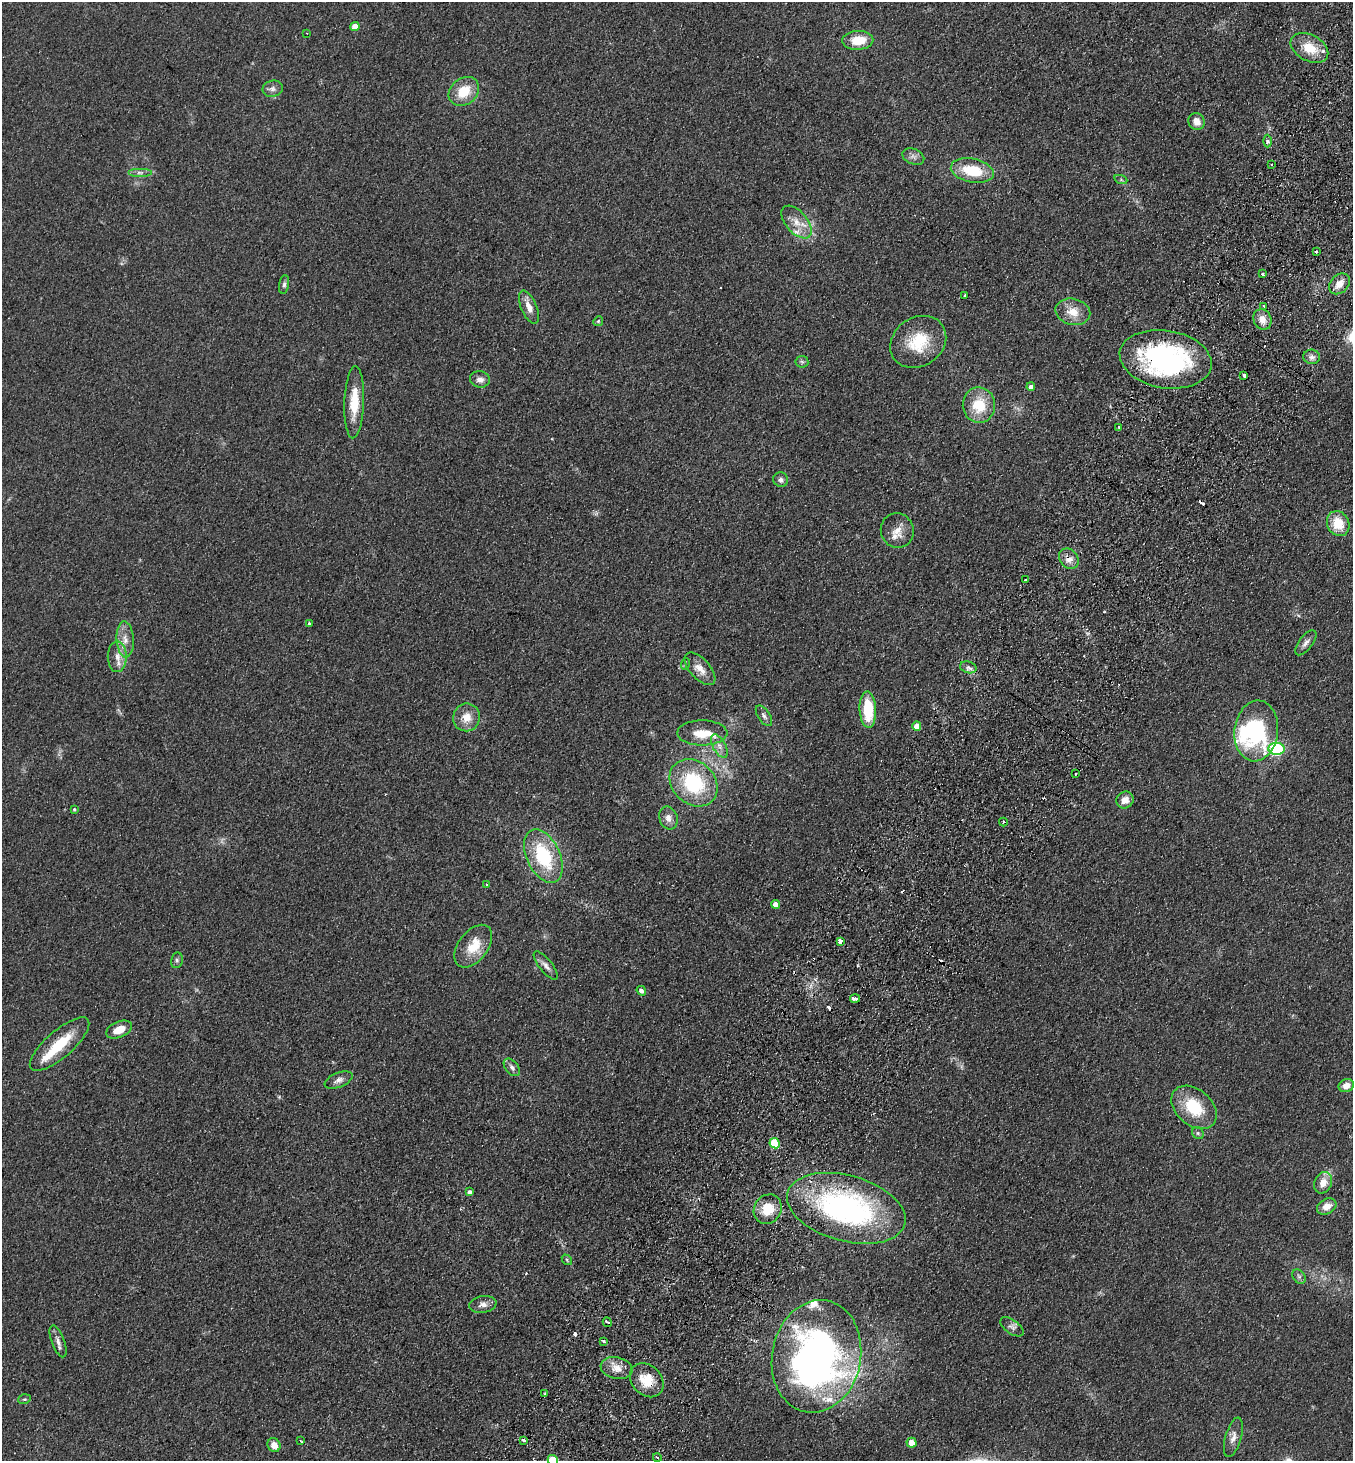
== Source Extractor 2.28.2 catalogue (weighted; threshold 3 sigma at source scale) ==
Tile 10 of 4 x 4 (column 2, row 3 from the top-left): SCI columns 1553-2903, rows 1494-2952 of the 5946 x 5905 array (HDU 1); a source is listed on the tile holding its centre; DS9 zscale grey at full resolution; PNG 1355 x 1463 px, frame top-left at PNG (2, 2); each listed source drawn as its Kron ellipse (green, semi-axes under 4 px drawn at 4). Shown black and unused: <1% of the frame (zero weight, under 2 of 3 exposures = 3% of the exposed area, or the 3 px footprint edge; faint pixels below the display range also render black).
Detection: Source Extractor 2.28.2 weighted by HDU 2 'WHT'; one run over the whole footprint, this tile lists its part. Background 0.0927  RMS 0.0099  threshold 0.0445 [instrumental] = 3 sigma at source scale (4.5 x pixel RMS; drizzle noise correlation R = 1.50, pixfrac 1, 0.05/0.05 arcsec/px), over >= 5 px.
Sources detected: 118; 1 too faint to see at this stretch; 2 inside a brighter object's white glare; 7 cosmic-ray / hot-pixel residue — neither listed nor drawn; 7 inside a brighter listed object's ellipse — not listed separately; the other 101 listed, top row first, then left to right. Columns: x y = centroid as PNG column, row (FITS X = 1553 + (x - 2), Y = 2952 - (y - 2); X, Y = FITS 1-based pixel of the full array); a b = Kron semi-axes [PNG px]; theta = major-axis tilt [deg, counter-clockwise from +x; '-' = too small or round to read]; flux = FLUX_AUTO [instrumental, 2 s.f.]
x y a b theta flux
355 26 4 4 - 16
307 33 3 2 - 0.69
858 40 15 9 2 22
1309 48 20 13 -28 22
273 89 10 8 11 4.2
464 91 16 13 39 26
1197 122 8 8 - 8.3
1267 141 6 4 89 1.8
913 157 11 7 -23 4.4
1271 164 2 2 - 0.99
972 171 22 12 -11 36
140 173 12 4 0 3.5
1121 180 6 4 -19 1.6
796 222 19 11 -49 13
1316 252 3 3 - 5.4
1262 273 3 3 - 11
284 284 9 5 80 2.8
1339 284 12 8 45 11
965 295 3 3 - 1.7
1264 306 3 2 - 1.1
529 307 18 7 -67 9.2
1073 312 17 13 -13 15
1262 319 10 8 -64 9
598 321 5 4 - 1.4
918 342 29 24 34 40
1312 357 8 7 - 4.3
1166 359 46 29 -9 190
802 362 6 6 - 1.9
1244 375 3 3 - 3.7
480 379 10 8 -9 5.7
1031 387 4 4 - 5.3
354 402 36 10 88 27
979 405 18 16 -87 31
1119 427 3 3 - 2.2
781 480 7 7 - 3.5
1338 524 13 11 -64 23
897 530 17 16 - 12
1069 559 11 8 -49 7.8
1025 580 3 2 - 1.6
309 624 3 3 - 2.2
125 639 18 8 -86 10
1306 643 15 7 52 5.2
117 657 15 9 90 9.6
685 664 6 3 71 1.1
968 667 8 5 -17 3.3
700 669 20 10 -48 11
868 710 18 8 -87 39
764 716 12 6 -56 3.3
466 717 14 13 - 14
917 726 4 4 - 11
1256 731 30 22 83 97
702 733 25 12 0 21
719 746 13 6 -61 5.9
1276 749 8 6 -5 160
1076 774 3 2 - 1.7
693 783 26 21 -43 73
1125 800 9 8 - 8.7
74 809 4 3 - 1.3
668 818 11 9 -70 6.6
1003 822 4 2 - 1
543 856 28 16 -65 66
486 884 3 2 - 0.9
775 904 4 4 - 7.8
840 941 4 4 - 17
473 946 24 14 53 25
177 960 8 6 78 2.4
546 966 17 6 -50 5.3
641 991 5 4 - 3.5
855 998 5 3 - 14
119 1030 14 8 23 13
60 1044 38 13 41 37
512 1067 10 6 -49 3.5
339 1080 15 7 22 5
1346 1086 8 6 19 7.7
1194 1107 26 18 -41 41
1198 1133 6 5 - 1.8
775 1143 5 5 - 48
1323 1183 11 8 66 11
469 1192 4 4 - 3.6
1327 1206 10 7 29 9.2
846 1208 61 33 -16 240
768 1209 15 13 56 23
567 1260 6 4 -49 1.4
1299 1276 8 6 -53 2.6
483 1304 13 8 9 5.7
607 1322 5 2 - 2
1012 1327 13 6 -36 4.2
58 1341 17 6 -69 5.8
604 1341 3 3 - 1.9
816 1356 57 44 79 490
616 1368 16 11 -11 11
647 1380 19 15 -47 22
545 1394 3 2 - 1.4
24 1399 6 4 18 1.5
1233 1437 20 8 74 8
524 1440 3 3 - 28
301 1441 3 2 - 0.75
912 1443 5 5 - 9.9
274 1445 7 6 - 9.3
657 1457 4 3 - 2
553 1460 5 5 - 41
Overlapping masked pixels (flux is a lower limit): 4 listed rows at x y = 1166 359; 1069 559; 846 1208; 647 1380
Isophote crosses this tile's border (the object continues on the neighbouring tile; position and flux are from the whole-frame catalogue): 1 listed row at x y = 553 1460